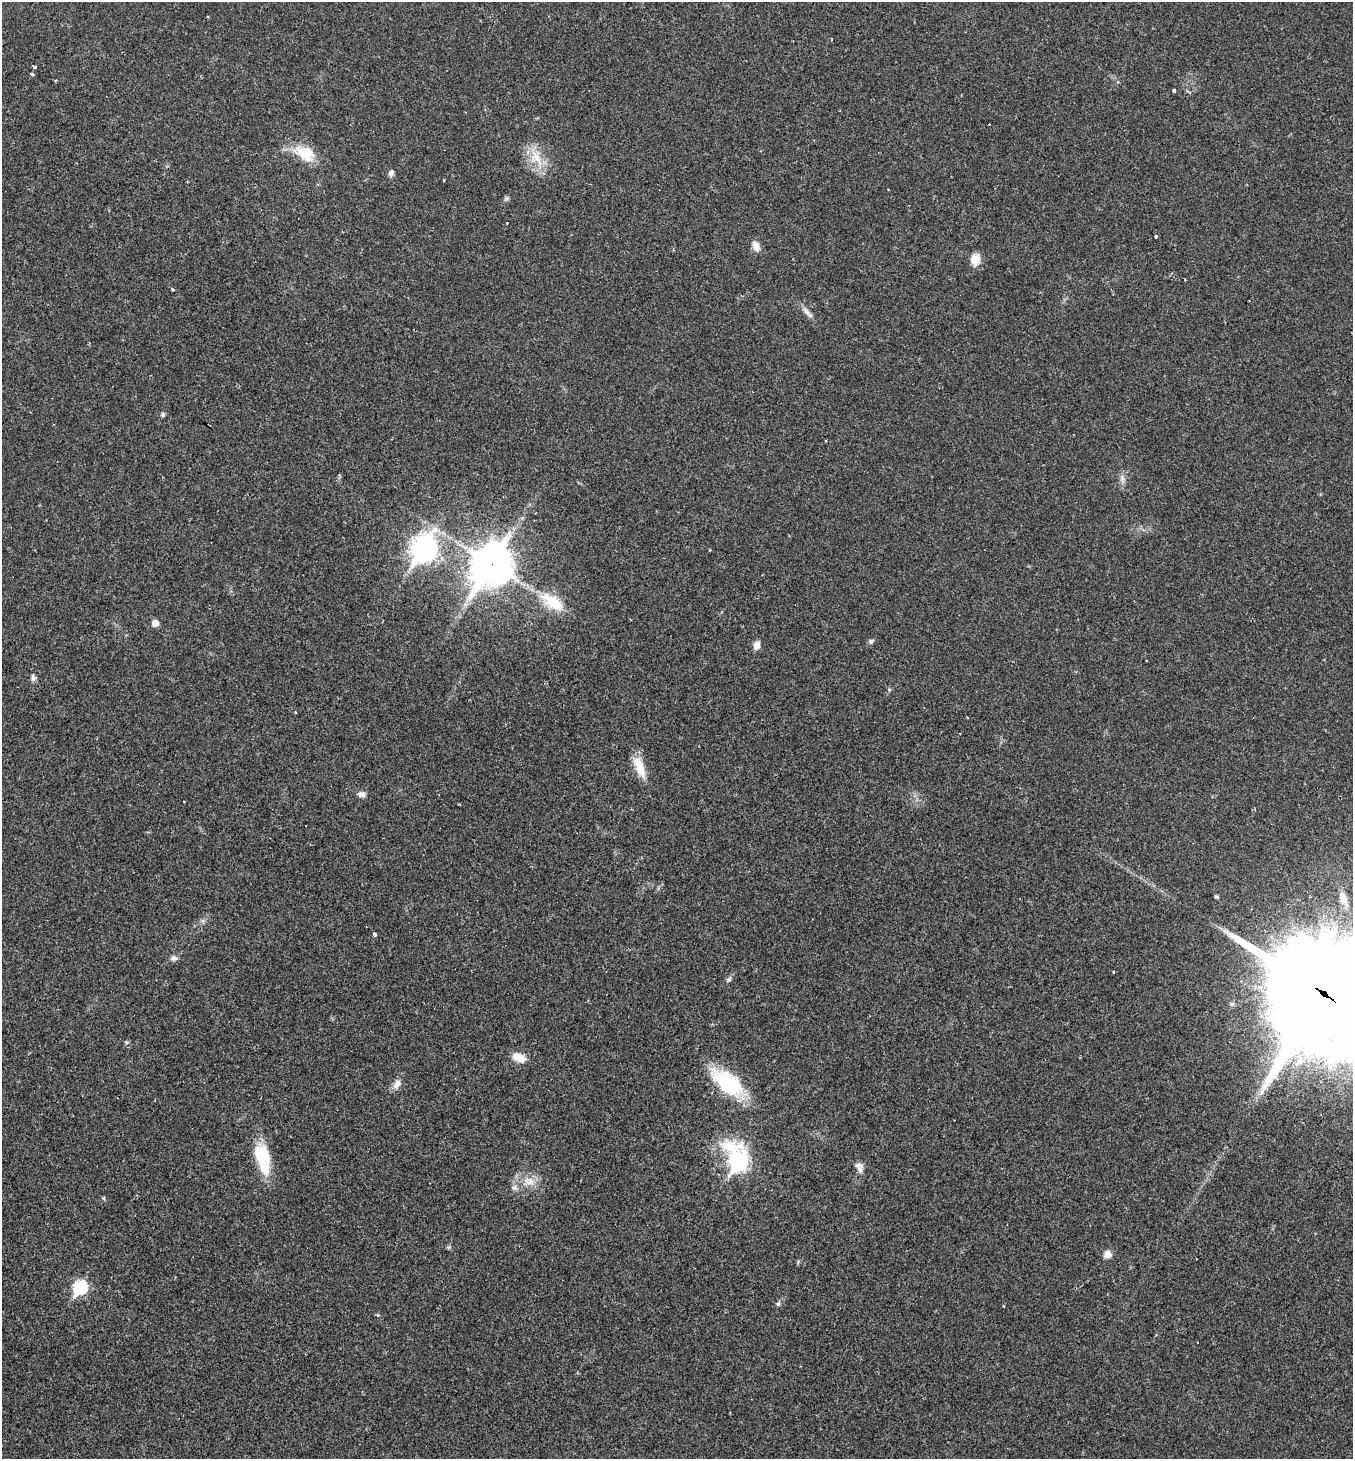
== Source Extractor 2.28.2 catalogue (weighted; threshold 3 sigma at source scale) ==
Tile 11 of 4 x 4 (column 3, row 3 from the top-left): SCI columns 3009-4359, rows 1478-2934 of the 5936 x 5931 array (HDU 1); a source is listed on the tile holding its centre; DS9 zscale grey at full resolution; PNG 1355 x 1461 px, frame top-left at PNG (2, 2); no overlay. Shown black and unused: <1% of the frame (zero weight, under 2 of 3 exposures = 2% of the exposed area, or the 3 px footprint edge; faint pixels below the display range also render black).
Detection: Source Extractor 2.28.2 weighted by HDU 2 'WHT'; one run over the whole footprint, this tile lists its part. Background 0.0302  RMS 0.0045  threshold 0.0204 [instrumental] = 3 sigma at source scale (4.5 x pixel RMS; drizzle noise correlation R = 1.50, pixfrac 1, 0.05/0.05 arcsec/px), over >= 5 px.
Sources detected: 57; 3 cosmic-ray / hot-pixel residue — not listed; the other 54 listed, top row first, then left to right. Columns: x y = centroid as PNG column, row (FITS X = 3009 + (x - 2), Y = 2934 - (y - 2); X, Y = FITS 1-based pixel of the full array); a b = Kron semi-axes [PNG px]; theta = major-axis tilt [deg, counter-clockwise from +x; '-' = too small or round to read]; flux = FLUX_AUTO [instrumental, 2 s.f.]
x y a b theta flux
208 17 3 2 - 0.37
34 67 5 3 - 1.4
33 74 4 3 - 4.5
56 81 3 3 - 1.2
1174 91 3 3 - 16
989 124 3 2 - 0.68
305 153 29 17 -27 12
536 158 29 11 -61 9.4
391 173 8 6 76 1.4
443 180 3 2 - 0.5
187 182 3 2 - 0.41
888 190 3 3 - 0.98
506 198 8 5 40 0.94
1155 236 3 3 - 12
756 246 13 8 -63 3.2
975 259 13 11 84 4.9
1185 280 3 3 - 0.85
173 289 4 3 - 0.53
807 312 19 6 -46 2.6
163 414 6 5 - 0.87
1122 478 8 6 -70 1.6
424 548 11 9 61 350
492 565 17 13 58 1100
553 602 31 15 -36 14
155 623 5 5 - 5.6
871 641 8 5 29 1
756 645 8 6 76 3.3
1146 661 3 3 - 0.65
33 678 9 6 -77 1.4
295 712 3 3 - 0.47
639 767 33 11 -68 8.2
361 794 9 7 -5 2
1216 897 6 4 -1 0.62
1343 898 16 9 -65 4.5
375 934 3 3 - 32
174 958 9 7 -3 1.5
1113 972 3 2 - 0.54
729 980 7 6 - 0.99
1323 994 40 35 -45 13000
519 1057 16 9 -25 6.2
728 1083 37 18 -37 34
397 1084 13 8 61 3.1
263 1159 39 15 -76 19
739 1161 13 9 -73 150
857 1165 16 8 -11 2.3
529 1181 17 11 -7 5.9
515 1188 8 7 - 1.7
103 1198 6 3 17 0.5
1108 1254 9 8 - 2.9
80 1287 8 6 56 52
778 1304 7 5 74 0.86
1003 1306 3 3 - 1.1
378 1315 4 4 - 0.43
1197 1342 2 2 - 0.27
Overlapping masked pixels (flux is a lower limit): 2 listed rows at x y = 492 565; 1323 994
Isophote crosses this tile's border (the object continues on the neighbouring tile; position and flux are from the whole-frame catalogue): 1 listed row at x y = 1323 994